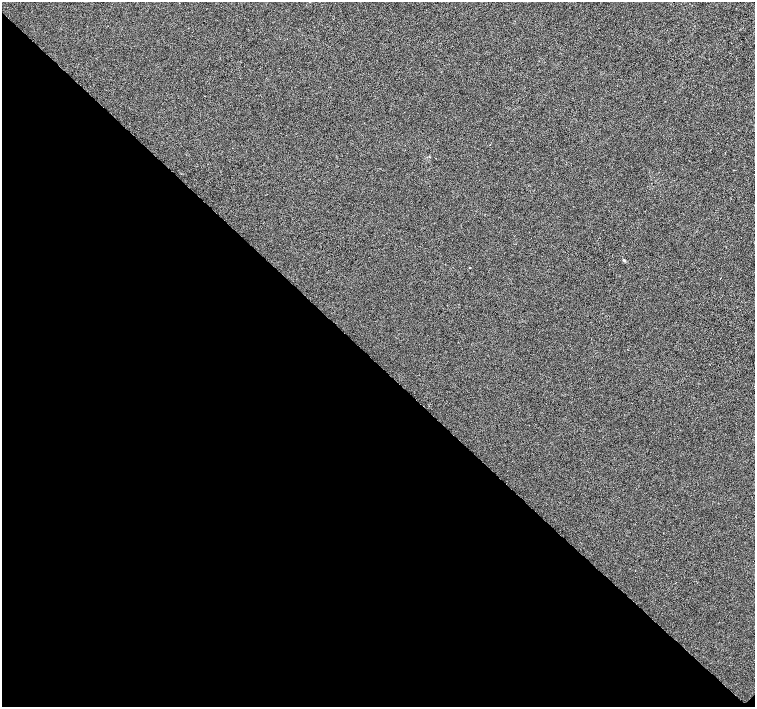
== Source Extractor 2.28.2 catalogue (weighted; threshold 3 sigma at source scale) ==
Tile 14 of 4 x 4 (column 2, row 4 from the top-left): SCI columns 1512-3016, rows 221-1630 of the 6029 x 6016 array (HDU 1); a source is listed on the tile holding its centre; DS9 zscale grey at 2 x 2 block average (1 PNG px = mean of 2 x 2 image px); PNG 757 x 709 px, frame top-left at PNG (2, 2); no overlay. Shown black and unused: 49% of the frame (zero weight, under 3 of 6 exposures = <1% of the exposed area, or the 3 px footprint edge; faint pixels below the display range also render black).
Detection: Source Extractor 2.28.2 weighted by HDU 2 'WHT'; one run over the whole footprint, this tile lists its part. Background -1.50e-04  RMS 0.0021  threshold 0.00852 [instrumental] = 3 sigma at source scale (4.09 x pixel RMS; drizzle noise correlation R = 1.36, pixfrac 0.8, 0.0396/0.0396 arcsec/px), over >= 5 px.
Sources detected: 3; all 3 listed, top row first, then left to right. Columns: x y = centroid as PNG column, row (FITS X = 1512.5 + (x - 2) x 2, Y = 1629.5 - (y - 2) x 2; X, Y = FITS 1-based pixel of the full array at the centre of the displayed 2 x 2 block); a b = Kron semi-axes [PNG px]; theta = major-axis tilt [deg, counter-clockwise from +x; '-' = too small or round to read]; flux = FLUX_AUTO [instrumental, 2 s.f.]
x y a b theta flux
490 145 2 2 - 0.16
624 260 4 3 - 0.55
470 268 2 2 - 0.37